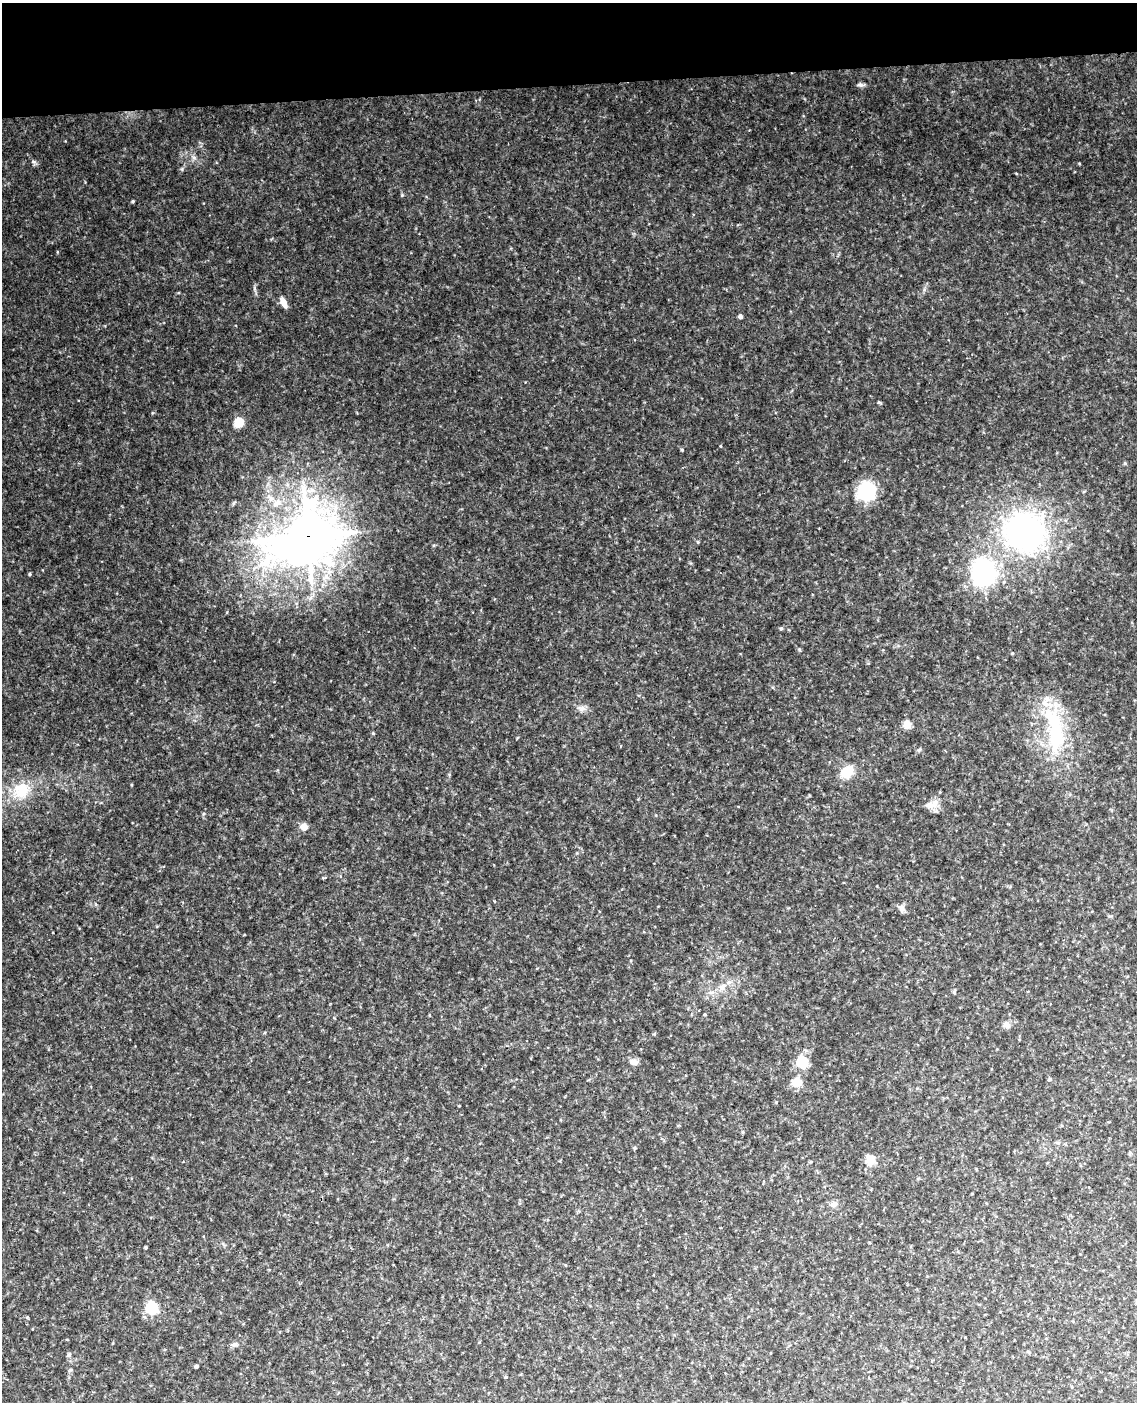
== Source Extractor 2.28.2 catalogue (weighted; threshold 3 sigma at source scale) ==
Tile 3 of 4 x 3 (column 3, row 1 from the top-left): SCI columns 2328-3462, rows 3044-4443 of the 4652 x 4581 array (HDU 1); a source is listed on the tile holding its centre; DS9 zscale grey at full resolution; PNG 1139 x 1404 px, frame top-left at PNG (2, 3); no overlay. Shown black and unused: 6% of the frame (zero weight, under 3 of 4 exposures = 6% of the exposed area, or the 3 px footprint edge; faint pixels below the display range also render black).
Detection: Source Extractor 2.28.2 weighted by HDU 2 'WHT'; one run over the whole footprint, this tile lists its part. Background 0.116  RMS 0.01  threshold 0.0451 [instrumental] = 3 sigma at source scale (4.5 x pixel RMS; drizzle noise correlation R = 1.50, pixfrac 1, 0.05/0.05 arcsec/px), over >= 5 px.
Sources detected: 43; all 43 listed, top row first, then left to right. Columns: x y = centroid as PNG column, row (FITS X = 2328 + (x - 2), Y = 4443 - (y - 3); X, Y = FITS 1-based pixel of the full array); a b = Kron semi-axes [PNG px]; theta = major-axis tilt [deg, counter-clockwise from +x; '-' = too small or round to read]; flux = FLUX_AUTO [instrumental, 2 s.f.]
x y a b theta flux
860 85 10 5 -5 2.5
133 201 3 3 - 1.1
283 302 12 6 -64 7.3
740 316 4 4 - 3.8
879 402 5 3 - 1.1
239 422 8 7 - 22
682 450 4 3 - 1
867 492 9 9 - 200
1024 532 33 30 -28 270
307 536 27 19 25 1800
698 542 5 3 - 0.87
327 559 19 17 -76 31
983 573 23 22 - 120
30 574 4 3 - 1.3
781 628 5 4 - 1.3
799 649 5 4 - 1.1
582 708 8 6 -45 3.5
907 724 9 9 - 6.8
373 733 5 3 - 0.88
1056 734 56 19 -89 77
847 772 16 12 46 17
22 790 23 20 72 28
930 804 13 10 -18 8
304 826 5 5 - 19
902 909 8 7 - 3.5
723 986 9 7 51 4.9
705 1014 3 3 - 1
1007 1025 9 8 - 4.4
633 1062 9 8 - 4.6
802 1062 5 5 - 100
1050 1079 5 4 - 1.7
797 1082 7 6 - 25
1058 1143 6 4 0 1.5
634 1148 4 4 - 1.2
870 1160 12 11 - 11
834 1204 11 4 27 2.9
146 1247 3 3 - 1.3
151 1308 5 5 - 120
27 1317 4 4 - 0.89
234 1344 10 5 10 2.6
69 1354 7 5 73 1.8
196 1366 4 3 - 2.1
506 1377 3 3 - 1.2
Overlapping masked pixels (flux is a lower limit): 1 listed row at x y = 307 536
Unlisted compact peaks at least as high as the median listed source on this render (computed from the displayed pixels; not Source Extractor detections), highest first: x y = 193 157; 1079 163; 720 446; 1125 463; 402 194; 924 290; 203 814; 919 750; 153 413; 234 503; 434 545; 577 853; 654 1034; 954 992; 459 1106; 105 326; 525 382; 296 603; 227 612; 803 116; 517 738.